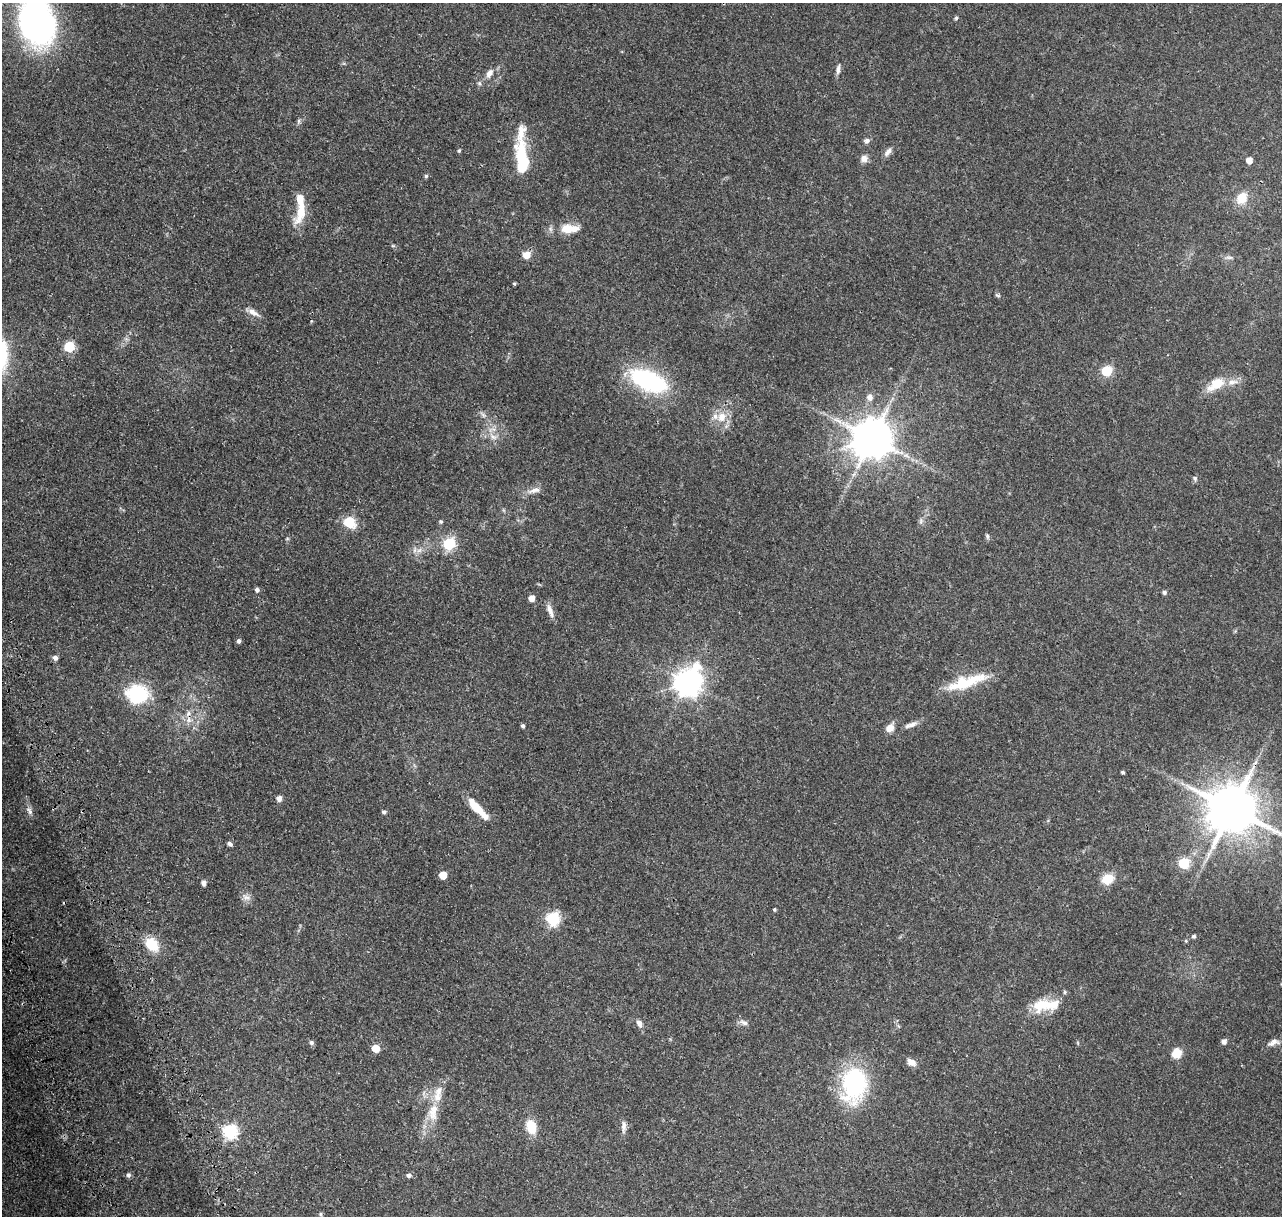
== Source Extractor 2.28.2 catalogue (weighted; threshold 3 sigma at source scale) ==
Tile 7 of 4 x 4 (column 3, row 2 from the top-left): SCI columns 2993-4272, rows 2910-4123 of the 5993 x 5867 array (HDU 1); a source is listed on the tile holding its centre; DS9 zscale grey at full resolution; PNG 1284 x 1218 px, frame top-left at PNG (2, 3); no overlay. Shown black and unused: <1% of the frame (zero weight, under 3 of 4 exposures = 25% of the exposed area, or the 3 px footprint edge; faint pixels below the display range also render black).
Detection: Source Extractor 2.28.2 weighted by HDU 2 'WHT'; one run over the whole footprint, this tile lists its part. Background 0.142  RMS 0.0044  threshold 0.0196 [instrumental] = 3 sigma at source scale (4.5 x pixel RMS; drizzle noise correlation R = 1.50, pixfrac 1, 0.0396/0.0396 arcsec/px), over >= 5 px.
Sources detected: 101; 1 cosmic-ray / hot-pixel residue — not listed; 10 inside a brighter listed object's ellipse — not listed separately; the other 90 listed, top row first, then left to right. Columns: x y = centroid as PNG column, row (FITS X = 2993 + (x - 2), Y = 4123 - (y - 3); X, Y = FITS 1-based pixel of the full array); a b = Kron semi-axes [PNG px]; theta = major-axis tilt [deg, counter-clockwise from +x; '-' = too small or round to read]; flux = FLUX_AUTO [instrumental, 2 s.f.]
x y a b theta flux
956 18 5 4 - 0.67
37 23 35 26 -75 180
838 69 12 6 81 1.8
489 73 11 7 59 2.6
479 83 6 5 - 0.79
298 121 8 4 82 0.79
867 141 8 7 - 1.3
459 151 5 4 - 0.57
888 152 14 6 48 1.9
521 156 49 11 -88 25
864 158 9 9 - 2.3
1249 160 5 5 - 3.7
426 176 5 4 - 0.83
1242 198 15 12 56 6.4
301 211 32 11 72 10
567 229 15 13 -14 5.7
393 246 6 4 -18 0.53
526 255 7 6 - 4.9
1229 258 13 4 3 1.2
514 284 4 3 - 0.56
998 295 8 4 -21 0.63
253 312 16 7 -28 2.7
69 347 6 6 - 25
1106 371 6 6 - 29
649 380 34 16 -25 57
1216 384 27 13 32 8.8
870 397 7 7 - 2.4
483 415 9 6 -27 1.4
722 417 13 11 57 5.6
492 430 14 6 8 2.6
493 437 10 6 -27 1.9
872 438 13 12 - 1300
1195 478 8 6 -63 0.92
534 490 20 7 16 2.9
921 521 8 5 83 1.2
349 522 6 6 - 30
441 522 5 4 - 0.7
987 536 7 5 -74 0.85
287 539 6 3 19 0.46
449 544 6 6 - 44
419 550 8 6 30 1.7
257 590 5 5 - 1.2
1164 592 5 4 - 1
532 598 5 5 - 3.5
550 611 19 6 -68 2.7
239 641 5 4 - 1.1
55 658 6 5 - 1.5
688 682 10 9 - 460
967 682 51 13 17 17
138 694 26 21 -2 24
189 720 9 7 -69 2.2
911 725 18 6 21 2.4
523 726 4 3 - 1
890 728 9 7 46 4.3
1123 772 4 3 - 0.65
279 798 5 5 - 2.5
477 808 25 8 -46 8.7
1232 809 16 13 12 2000
29 811 13 6 -62 1.7
384 812 5 4 - 0.91
230 844 7 4 -32 1.1
1184 863 6 6 - 31
443 875 5 5 - 7.7
1107 879 11 9 26 9.3
203 883 5 4 - 2.1
246 897 13 8 -17 2.2
774 909 3 3 - 0.55
553 919 6 6 - 60
1194 936 5 5 - 0.77
1186 941 5 4 - 0.48
152 944 17 12 -44 11
1065 992 5 5 - 0.63
1044 1004 20 17 -6 9.3
639 1023 9 6 -65 2
744 1023 13 6 -20 1.8
1224 1041 5 5 - 1.6
311 1042 6 5 - 1.1
1273 1042 18 8 23 2.8
1078 1043 6 3 -71 0.43
376 1048 5 5 - 7.3
1176 1053 12 11 - 4.8
911 1062 11 7 -28 2.9
854 1084 41 27 83 46
433 1112 27 14 79 10
624 1126 17 6 -90 2.3
531 1127 16 11 -75 8.4
230 1132 7 7 - 66
128 1175 6 5 - 1.1
409 1175 6 5 - 1.1
321 1214 6 4 -90 0.61
Overlapping masked pixels (flux is a lower limit): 1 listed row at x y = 1232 809
Isophote crosses this tile's border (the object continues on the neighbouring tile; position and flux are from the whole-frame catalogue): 2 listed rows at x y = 37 23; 1232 809